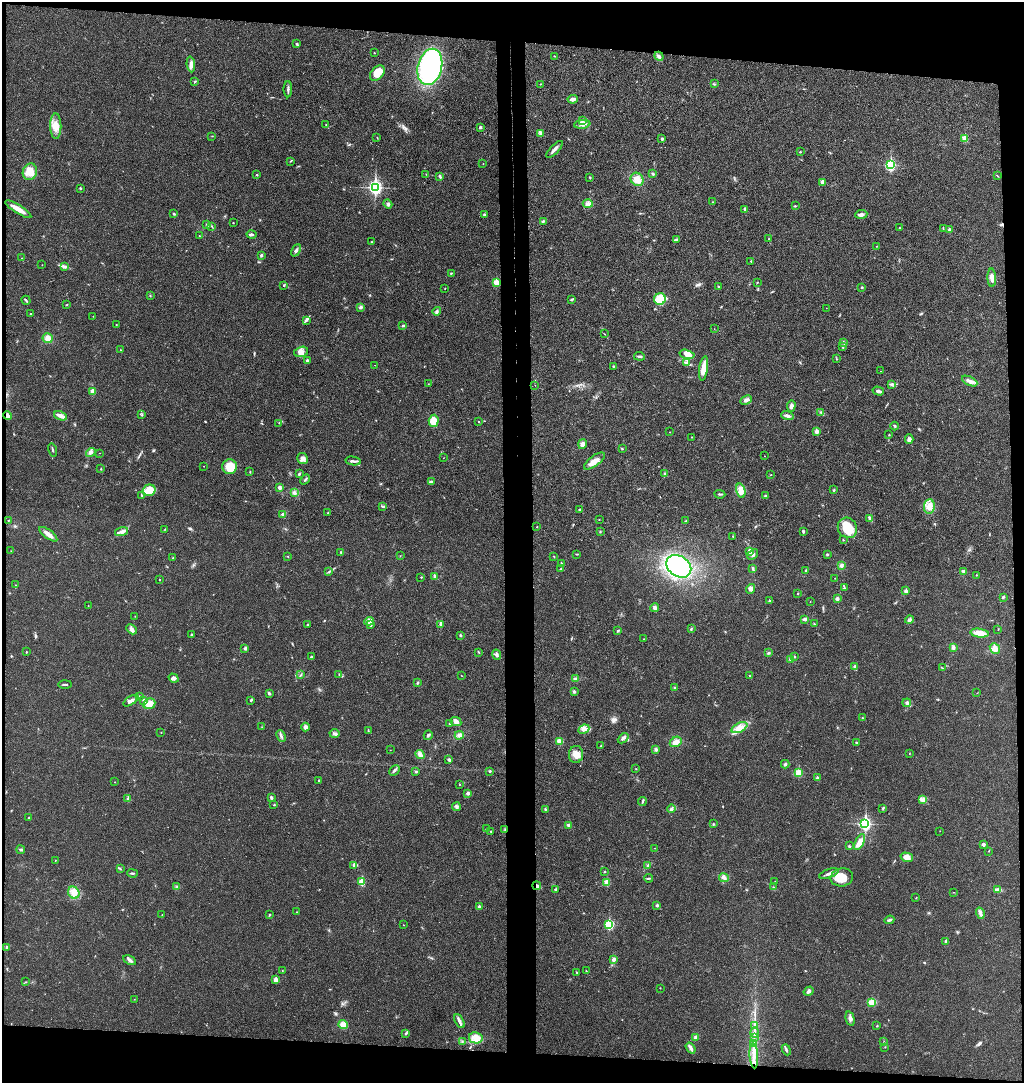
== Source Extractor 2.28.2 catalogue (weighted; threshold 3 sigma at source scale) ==
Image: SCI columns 154-4241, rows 9-4329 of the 4404 x 4334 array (HDU 1 of 3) = the unmasked area's bounding box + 8 px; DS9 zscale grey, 4 x 4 block average (1 PNG px = mean of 4 x 4 image px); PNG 1026 x 1085 px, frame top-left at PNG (2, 2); each listed source drawn as its Kron ellipse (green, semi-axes under 4 px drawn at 4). Shown black and unused: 11% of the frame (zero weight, under 3 of 4 exposures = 6% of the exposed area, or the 3 px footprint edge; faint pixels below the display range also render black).
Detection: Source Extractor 2.28.2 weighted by HDU 2 'WHT'. Background 0.0212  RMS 0.0046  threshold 0.0205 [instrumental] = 3 sigma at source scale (4.5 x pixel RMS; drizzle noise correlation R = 1.50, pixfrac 1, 0.05/0.05 arcsec/px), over >= 5 px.
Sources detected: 395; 3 cosmic-ray / hot-pixel residue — neither listed nor drawn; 3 coinciding with a brighter row at this scale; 20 inside a brighter listed object's ellipse — not listed separately; the other 369 listed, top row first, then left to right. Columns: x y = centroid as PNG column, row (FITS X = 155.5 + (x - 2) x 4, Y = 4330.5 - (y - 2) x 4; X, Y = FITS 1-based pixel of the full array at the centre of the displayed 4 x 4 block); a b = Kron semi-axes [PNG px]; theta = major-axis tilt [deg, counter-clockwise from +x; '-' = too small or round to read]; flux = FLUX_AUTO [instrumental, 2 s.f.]
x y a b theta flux
297 44 4 2 - 2.7
374 53 2 2 - 2.5
554 56 2 2 - 1.2
659 56 5 3 - 5.2
191 64 8 3 -85 12
430 67 18 12 77 510
377 73 9 6 46 37
195 81 2 2 - 2
540 84 2 2 - 1.4
714 84 3 2 - 2.1
288 89 8 2 89 6.4
573 99 5 3 - 11
582 120 2 2 - 1.5
582 124 8 4 6 13
326 125 2 2 - 1.6
56 126 13 5 -90 28
480 127 2 2 - 4.4
540 133 4 3 - 5.7
212 136 2 2 - 0.85
377 138 2 2 - 0.74
965 138 2 2 - 68
662 139 3 2 - 4
555 149 11 3 45 9.7
800 152 2 2 - 2.3
290 161 3 2 - 2
483 164 2 2 - 0.86
890 165 3 2 - 330
30 172 8 7 - 26
426 174 2 2 - 1.1
653 174 3 2 - 4.6
257 175 2 2 - 2.9
440 176 3 2 - 4.1
997 176 3 2 - 1.6
590 177 2 2 - 2.8
637 179 7 6 - 26
823 182 2 2 - 20
375 187 3 3 - 740
80 188 2 2 - 3.4
712 202 2 2 - 1.2
388 204 4 2 - 4.6
588 204 5 4 - 8.7
795 206 2 2 - 1.4
18 209 15 3 -32 28
744 209 3 2 - 3.1
174 214 3 2 - 2.6
861 214 6 3 5 7.4
484 215 2 2 - 2.8
543 221 3 2 - 3.2
233 223 2 2 - 1.5
207 224 3 2 - 2.5
212 226 2 2 - 1.3
899 228 2 2 - 1.2
943 229 3 2 - 1.8
949 230 4 2 - 2.9
251 235 5 2 - 4.1
199 236 2 2 - 0.88
768 239 2 2 - 0.78
676 240 3 2 - 2.5
371 242 2 2 - 0.9
876 246 2 2 - 1.1
296 250 6 3 65 6
261 255 3 2 - 4.3
22 258 2 2 - 0.81
751 261 3 2 - 1.5
42 265 2 2 - 0.52
64 267 3 2 - 3.1
451 273 2 2 - 1.5
992 278 9 4 -88 16
496 282 2 2 - 79
757 282 2 2 - 2.7
283 286 2 2 - 1.3
718 287 3 2 - 2.1
862 287 2 2 - 2.8
445 288 2 2 - 1.2
150 296 2 2 - 1.5
660 299 6 5 - 57
26 300 5 2 - 4.1
571 300 3 2 - 2.3
67 305 2 2 - 1
361 307 3 3 - 3.8
826 308 2 2 - 0.55
437 311 4 3 - 5.2
31 313 2 2 - 0.9
93 316 2 2 - 0.9
307 320 2 2 - 2.3
116 325 2 2 - 0.98
403 326 3 2 - 3.7
714 329 2 2 - 0.52
604 334 2 2 - 0.66
48 338 5 5 - 18
844 343 4 2 - 2.1
843 347 3 2 - 2.6
120 350 2 2 - 1.1
301 352 7 5 14 13
687 354 7 4 -14 17
639 356 5 2 - 5.1
837 359 2 2 - 1.1
307 360 3 3 - 3
686 363 3 3 - 3.8
375 365 2 2 - 0.59
613 366 2 2 - 2
704 368 12 4 82 30
880 371 2 2 - 0.55
970 381 8 3 -26 13
428 384 2 2 - 0.75
892 384 3 3 - 4.1
535 385 2 2 - 0.56
93 391 2 2 - 46
878 391 6 2 -16 8.1
746 400 6 3 27 8.5
791 406 6 3 86 8.8
821 413 3 2 - 2.4
142 415 2 2 - 2.4
787 415 6 3 -16 8.5
7 416 4 2 - 9
61 416 7 2 -22 25
434 421 6 5 - 33
479 422 2 2 - 1.1
279 423 2 2 - 1.2
894 426 4 2 - 2.6
816 431 2 2 - 34
670 432 2 2 - 0.95
889 435 2 2 - 1.7
691 437 2 2 - 1.1
909 439 5 3 - 10
582 444 5 4 - 8.9
622 449 3 2 - 1.7
53 450 6 2 -76 3.2
91 452 5 3 - 6.1
99 453 2 2 - 0.47
765 456 2 2 - 0.84
443 458 2 2 - 0.7
303 459 6 5 - 11
353 461 8 2 -11 6.4
594 461 12 5 36 21
204 466 2 2 - 0.93
230 467 7 7 - 46
101 469 2 2 - 3
250 472 3 2 - 1.5
299 474 3 2 - 3.5
665 474 3 3 - 4.5
771 475 2 2 - 1.4
305 479 6 2 48 3.8
431 481 3 2 - 1.8
279 487 3 2 - 6.9
149 490 6 5 - 28
834 490 3 2 - 2.9
741 491 7 4 -75 20
294 493 3 3 - 5.4
720 494 5 2 - 2.9
141 495 4 2 - 1.5
765 495 2 2 - 1.7
929 506 7 5 82 19
383 507 2 2 - 1.5
580 509 3 2 - 2.6
328 513 2 2 - 1
283 514 3 3 - 6.6
870 518 4 3 - 6.5
8 520 2 2 - 1.1
599 520 2 2 - 1.1
686 521 3 2 - 2.1
537 527 2 2 - 0.92
847 528 10 9 - 59
165 529 3 2 - 1.8
803 531 3 2 - 4.6
122 532 7 4 17 12
600 532 2 2 - 1.7
48 534 11 4 -36 16
733 536 2 2 - 1.4
843 540 2 2 - 1.5
11 551 2 2 - 0.82
750 551 3 3 - 16
341 553 3 2 - 3.2
577 554 3 2 - 1.6
753 555 6 3 42 5.3
827 555 3 2 - 2.8
288 556 2 2 - 1.3
400 556 2 2 - 0.74
554 556 2 2 - 0.76
173 558 3 2 - 1.4
561 563 2 2 - 1.5
841 565 4 3 - 6.8
679 566 13 10 -34 300
753 568 3 3 - 3.2
561 569 4 2 - 2
806 571 3 2 - 3.6
964 571 4 2 - 8.3
329 572 3 2 - 2.8
976 575 2 2 - 0.93
435 576 4 3 - 4.6
421 577 2 2 - 1.3
835 578 2 2 - 0.72
159 580 2 2 - 2.3
16 585 2 2 - 0.75
844 588 3 2 - 1.8
751 589 5 4 - 9.2
906 591 2 2 - 20
798 594 2 2 - 2.6
1003 597 3 2 - 3.1
837 599 3 3 - 6.8
769 601 2 2 - 5.2
810 602 2 2 - 0.68
88 606 2 2 - 0.77
655 608 4 4 - 6.5
135 616 2 2 - 1.1
805 619 4 2 - 8.6
909 620 4 2 - 3
369 621 5 3 - 24
441 624 4 2 - 14
814 624 3 2 - 2.7
307 625 2 2 - 2.1
371 625 4 2 - 3.5
691 628 2 2 - 2.2
132 629 6 4 -46 8.9
998 630 2 2 - 0.88
618 631 4 2 - 2.9
980 633 9 3 -7 36
191 634 2 2 - 2.8
460 635 3 2 - 2.2
644 639 2 2 - 1.3
953 647 3 2 - 4.1
245 648 3 3 - 3.9
995 649 6 4 -50 20
26 652 2 2 - 1.9
479 652 3 2 - 1.5
769 653 2 2 - 2.2
497 655 5 3 - 6.3
794 656 2 2 - 2.3
311 657 2 2 - 4.7
791 659 4 3 - 5.7
855 667 3 3 - 6.2
942 668 2 2 - 1.5
339 674 2 2 - 1.5
301 675 3 2 - 2.3
461 676 2 2 - 0.74
750 676 2 2 - 1.2
174 678 5 4 - 7.9
575 679 3 3 - 5.8
417 683 3 2 - 3.1
65 684 7 2 2 3.4
674 687 2 2 - 1.7
574 691 2 2 - 1.4
269 693 3 2 - 6
977 693 2 2 - 0.69
139 696 2 2 - 2.3
251 700 3 2 - 2.7
131 701 8 2 32 11
144 701 4 2 - 5.3
907 703 4 4 - 6.1
149 704 6 5 - 20
862 718 2 2 - 1.3
456 722 6 4 -26 9.9
450 723 2 2 - 2.4
262 727 2 2 - 0.75
305 727 4 4 - 7.3
739 728 8 4 26 23
584 729 6 4 26 9.2
368 730 4 2 - 1.6
161 733 2 2 - 0.94
335 734 5 2 - 5
428 735 5 2 - 4.5
459 735 4 4 - 9.7
281 736 6 2 -67 6.4
623 738 6 3 42 5.7
559 741 3 3 - 11
676 742 6 5 - 16
856 743 2 2 - 4.3
601 746 2 2 - 5
656 749 4 3 - 4.5
390 750 2 2 - 0.64
909 753 2 2 - 1
420 754 5 3 - 11
576 754 8 7 - 22
449 760 3 3 - 4.1
785 764 4 3 - 4.8
636 769 2 2 - 0.84
394 770 6 2 45 6
416 771 4 2 - 3
490 771 3 2 - 2.7
799 773 2 2 - 120
817 778 3 2 - 3.2
318 781 2 2 - 2.2
115 782 2 2 - 1.5
459 785 2 2 - 1.2
468 793 3 3 - 5.4
271 797 3 3 - 3.1
128 798 3 2 - 2.4
923 799 2 2 - 1.9
642 801 4 2 - 3.2
274 805 2 2 - 1.8
456 807 4 3 - 6
883 808 3 2 - 1.9
545 809 3 2 - 3
671 809 4 2 - 5.4
29 818 2 2 - 1.9
713 824 2 2 - 0.98
865 824 3 2 - 530
569 825 3 2 - 5.7
486 829 3 2 - 2.4
505 830 2 2 - 2.2
491 831 2 2 - 1.2
940 831 2 2 - 0.61
860 842 8 3 63 31
983 844 3 3 - 6.1
849 846 3 2 - 2.8
655 848 2 2 - 0.74
21 850 4 3 - 4
989 851 2 2 - 0.85
907 857 6 4 -16 20
55 861 2 2 - 0.7
354 865 4 3 - 6
648 866 3 2 - 4.3
120 869 2 2 - 1.7
604 872 2 2 - 1.7
132 873 5 2 - 3.5
829 873 10 2 19 9.4
842 877 11 9 10 42
648 878 4 2 - 2.7
724 878 5 2 - 5.9
775 881 2 2 - 0.97
362 882 2 2 - 98
607 882 2 2 - 77
537 886 4 3 - 6.7
177 887 2 2 - 1.4
774 887 3 2 - 1.6
555 889 3 3 - 3.6
998 890 4 3 - 5.8
953 892 2 2 - 0.53
74 893 6 5 - 17
916 898 3 2 - 1.3
657 905 2 2 - 13
479 906 4 3 - 4.3
297 912 2 2 - 1
980 913 6 3 -74 7.3
162 915 2 2 - 2.2
269 915 2 2 - 2.1
889 920 5 2 - 5.8
403 925 2 2 - 0.81
609 925 2 2 - 230
946 941 3 3 - 5.6
6 947 2 2 - 2.8
614 959 4 2 - 9.6
130 960 7 3 -28 7.5
282 970 2 2 - 0.98
586 971 2 2 - 1.2
576 972 2 2 - 1
276 980 2 2 - 38
26 982 3 2 - 1.5
660 988 2 2 - 0.8
809 991 5 3 - 7.1
134 999 2 2 - 0.57
872 1002 4 3 - 34
850 1019 7 3 -76 7
460 1021 7 3 -59 9.4
343 1025 4 4 - 22
755 1026 2 2 - 1.8
877 1026 2 2 - 1.7
405 1033 2 2 - 1.7
754 1033 5 2 - 4.3
476 1038 7 5 -13 18
695 1038 3 2 - 2
754 1038 3 2 - 2.6
462 1042 2 2 - 0.93
884 1042 2 2 - 0.94
754 1044 3 2 - 4.3
885 1047 2 2 - 0.86
691 1048 6 3 -54 7.6
786 1050 6 2 -67 4.3
754 1056 12 3 -86 20
Overlapping masked pixels (flux is a lower limit): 3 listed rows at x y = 7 416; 505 830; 537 886
Diffuse or blended objects may show on this block-average render without a row.